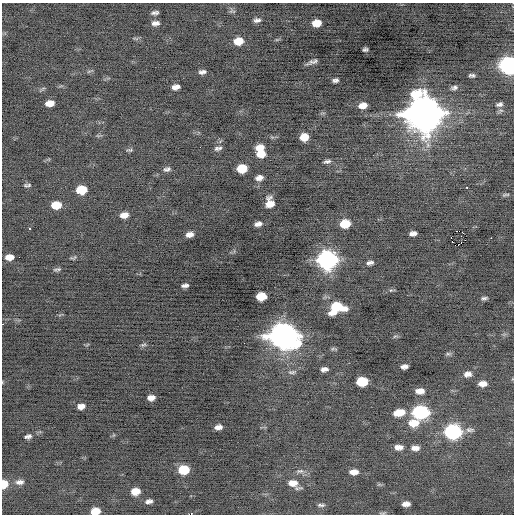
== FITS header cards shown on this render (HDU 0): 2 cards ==
NAXIS1  =                  512 / Axis length
NAXIS2  =                  512 / Axis length

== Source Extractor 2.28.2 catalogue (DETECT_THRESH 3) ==
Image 512 x 512 px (HDU 0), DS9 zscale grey, 1 PNG px = 1 image px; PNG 516 x 516 px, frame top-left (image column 1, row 512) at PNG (2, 3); no overlay
Background -0.191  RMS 0.74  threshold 2.22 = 3 sigma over >= 5 px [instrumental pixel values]
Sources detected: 94; all 94 listed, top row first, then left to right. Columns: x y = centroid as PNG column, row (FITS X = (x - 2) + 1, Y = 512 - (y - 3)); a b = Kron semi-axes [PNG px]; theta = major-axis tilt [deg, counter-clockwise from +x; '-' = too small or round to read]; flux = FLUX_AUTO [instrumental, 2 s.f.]
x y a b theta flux
232 11 10 5 -12 110
155 13 7 3 7 140
257 20 8 5 4 170
155 23 9 5 4 220
316 23 8 6 8 650
136 38 10 3 -21 72
238 41 8 6 7 770
365 49 5 4 - 110
312 62 11 3 20 180
509 66 9 8 - 15000
89 71 7 4 19 84
202 72 8 4 7 170
472 75 6 4 -5 120
335 80 6 4 10 150
176 87 7 5 15 290
454 88 8 5 11 150
50 103 8 5 9 460
499 104 6 4 15 130
362 105 8 5 12 450
424 113 14 13 - 140000
98 136 7 4 -19 64
304 137 8 6 11 650
260 147 8 6 9 530
218 148 9 5 11 150
130 150 9 4 -4 88
261 154 9 7 2 620
327 161 10 5 10 140
167 169 9 6 14 150
242 169 8 6 10 1200
259 178 9 6 14 270
29 185 8 6 -18 110
467 187 3 2 - 330
81 190 8 7 - 1300
506 195 10 3 8 82
270 203 9 7 -84 580
56 205 8 6 5 860
124 215 8 5 11 370
258 224 7 4 12 220
345 224 8 6 10 1200
29 228 3 3 - 420
413 233 7 5 8 220
190 234 7 5 11 270
451 237 2 2 - 150
491 238 2 2 - 500
458 245 2 2 - 1700
9 257 8 5 4 390
73 258 8 5 12 87
327 260 10 9 - 19000
370 263 8 4 11 170
57 269 9 4 10 110
185 285 7 4 10 160
391 290 6 4 17 74
261 296 8 6 8 1100
484 298 7 4 6 110
336 306 14 8 -8 1800
332 313 10 5 9 320
2 324 2 2 - 53
283 336 13 10 -10 54000
395 336 6 4 19 72
143 345 8 4 13 91
334 349 10 3 -8 75
448 354 9 4 0 87
404 367 7 4 10 200
324 369 7 4 5 200
292 372 11 5 1 150
468 374 9 7 2 260
2 382 5 3 - 35
362 382 9 6 4 1800
482 384 8 5 3 350
420 391 8 5 10 450
151 398 7 5 9 300
81 406 8 6 10 280
399 412 12 7 11 720
420 412 10 7 1 7500
413 423 14 9 10 750
218 427 7 5 9 250
470 430 12 6 -1 180
453 432 10 8 1 8400
28 436 10 6 15 180
398 447 10 6 -3 300
415 448 10 6 -1 280
183 470 8 6 5 1600
300 471 11 6 1 190
354 472 8 5 0 350
20 482 11 6 4 220
4 484 7 6 - 770
293 484 15 8 -28 500
135 491 8 6 10 640
149 501 7 4 11 180
406 504 7 5 4 260
321 505 9 4 -1 110
95 511 8 6 7 620
382 513 11 2 0 71
190 514 5 2 - 890
At the frame edge (FLAGS 8, measured only in part): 6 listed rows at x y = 509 66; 2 324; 2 382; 4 484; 95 511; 190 514